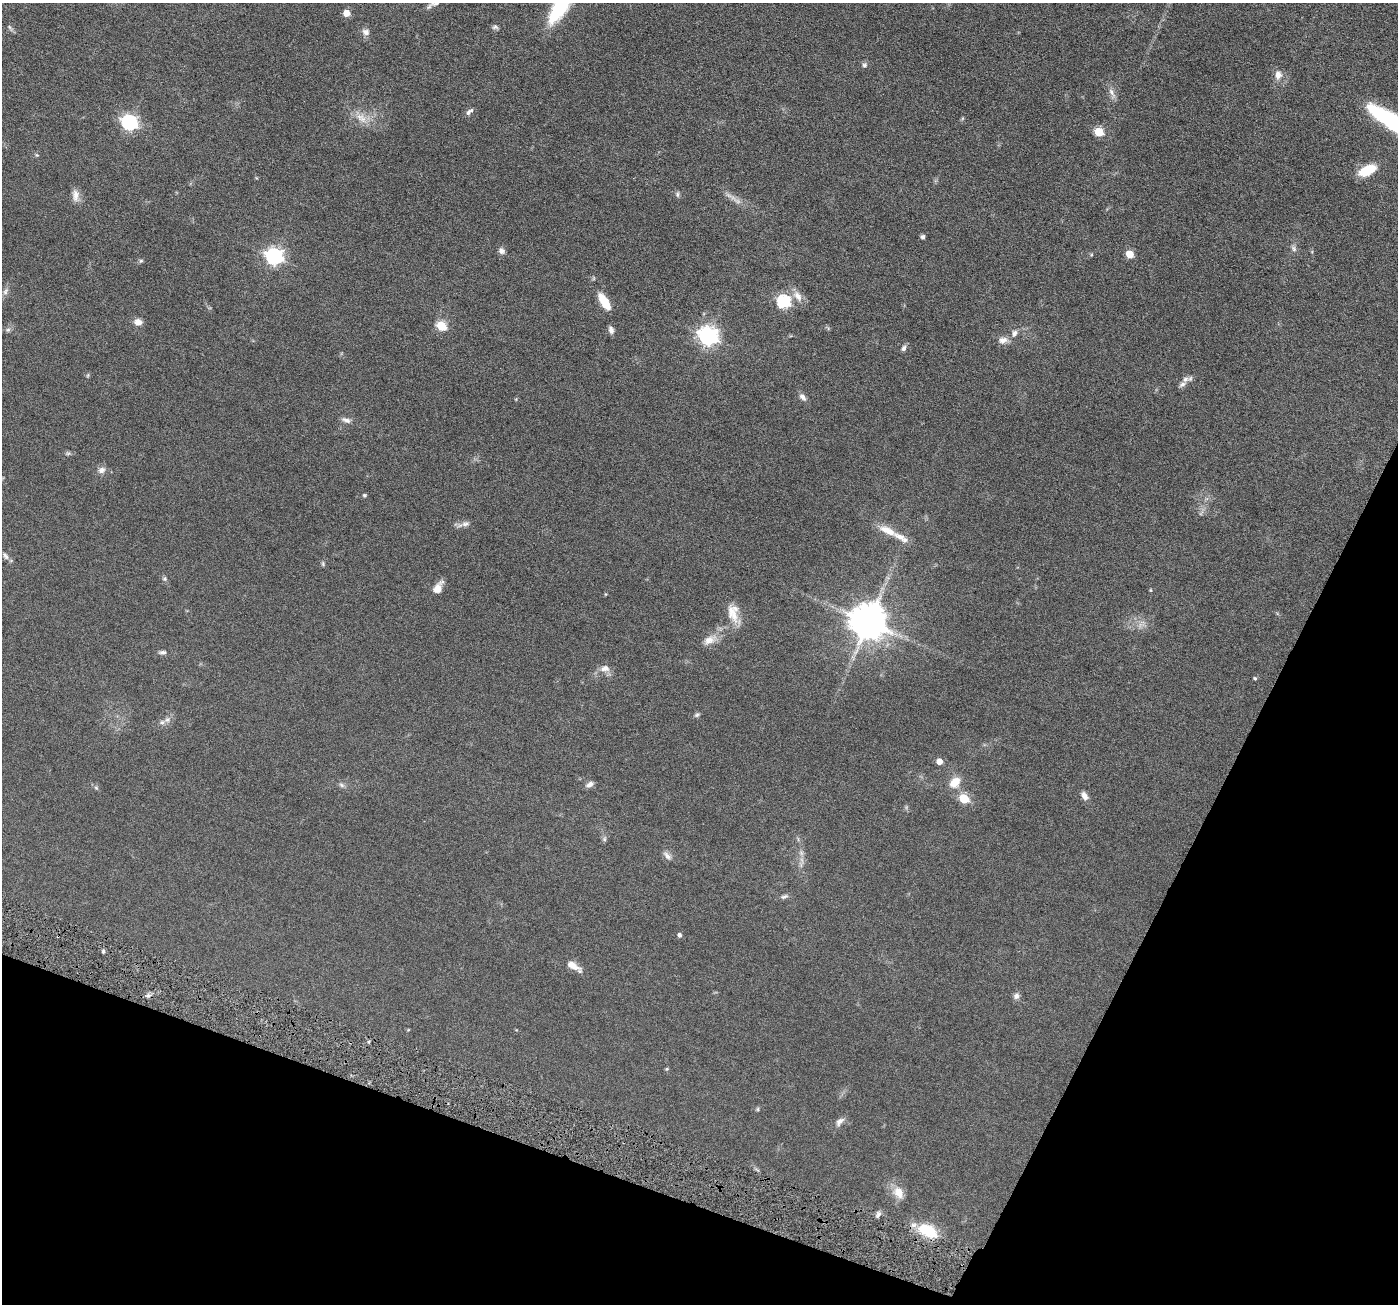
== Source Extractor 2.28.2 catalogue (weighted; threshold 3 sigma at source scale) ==
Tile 15 of 4 x 4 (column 3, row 4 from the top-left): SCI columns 2795-4190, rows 279-1580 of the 5590 x 5630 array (HDU 1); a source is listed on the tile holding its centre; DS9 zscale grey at full resolution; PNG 1400 x 1306 px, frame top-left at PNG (2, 3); no overlay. Shown black and unused: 20% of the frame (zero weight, under 4 of 8 exposures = <1% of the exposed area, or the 3 px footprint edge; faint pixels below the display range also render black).
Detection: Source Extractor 2.28.2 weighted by HDU 2 'WHT'; one run over the whole footprint, this tile lists its part. Background 0.0679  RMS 0.0049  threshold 0.02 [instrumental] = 3 sigma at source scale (4.09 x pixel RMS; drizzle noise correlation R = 1.36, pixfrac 0.8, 0.05/0.05 arcsec/px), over >= 5 px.
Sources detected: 90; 4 too faint to see at this stretch — not listed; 4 inside a brighter listed object's ellipse — not listed separately; the other 82 listed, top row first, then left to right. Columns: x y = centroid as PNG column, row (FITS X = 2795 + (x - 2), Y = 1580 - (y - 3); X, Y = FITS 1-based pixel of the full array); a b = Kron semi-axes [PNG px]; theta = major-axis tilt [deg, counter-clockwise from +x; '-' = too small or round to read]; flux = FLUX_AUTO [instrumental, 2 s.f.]
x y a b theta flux
436 3 17 7 20 2.5
560 7 42 14 55 30
346 13 5 5 - 5.7
495 27 8 6 1 0.98
10 28 11 4 -54 0.94
366 32 10 8 -14 2
864 65 8 7 - 1.1
1278 75 14 10 90 3.2
1112 93 18 6 -63 2.4
469 111 12 5 40 1.4
361 118 20 10 -39 5.5
129 122 7 6 - 110
1393 122 49 12 -33 58
1099 132 5 5 - 19
37 155 5 5 - 0.55
1367 170 18 9 25 12
677 194 8 5 -89 0.97
75 195 16 9 -88 3.1
923 237 4 4 - 1.3
1294 248 10 6 -60 1.4
501 251 9 7 -37 1.6
1130 254 5 5 - 11
1091 255 5 3 - 0.41
274 256 7 7 - 140
141 261 6 5 - 0.66
5 291 11 6 65 1.6
798 296 17 9 -55 4.1
604 301 20 8 -59 8.8
784 302 6 6 - 66
138 322 10 8 -11 2.8
441 326 6 5 - 23
8 330 7 5 21 0.94
611 330 10 6 -73 1.7
1014 333 10 7 56 2
708 336 8 7 - 200
1003 340 14 9 5 2.8
904 348 7 6 - 1.4
88 375 6 4 71 0.51
1185 379 10 7 22 2
803 397 11 6 -48 1.9
346 420 13 6 -22 1.9
68 453 7 5 -27 0.77
102 470 10 8 28 2.1
364 495 5 4 - 0.61
465 524 12 7 8 2.1
888 531 30 9 -27 6.9
5 556 12 6 -58 1.6
323 564 8 4 -89 0.61
165 579 6 6 - 0.81
438 588 15 8 59 4.1
1151 590 5 3 - 0.36
605 594 5 3 - 0.33
732 613 31 11 -64 6.9
869 622 11 10 - 1200
709 640 19 10 26 4.8
162 652 10 5 1 1.3
605 668 14 9 6 3.2
1255 678 4 4 - 0.52
697 715 8 5 36 0.87
167 720 9 7 43 1.7
939 762 5 5 - 4.9
955 782 14 10 49 6.1
590 784 10 6 30 1.9
341 785 8 5 -28 1.1
96 787 6 5 - 0.73
1084 796 10 7 -60 2.4
964 799 6 5 - 19
604 839 7 6 - 0.95
667 856 13 7 -45 2
801 865 9 4 -71 1.1
784 897 11 5 20 1.2
679 935 5 4 - 1.2
103 951 5 4 - 0.63
573 966 19 7 -34 4.7
148 995 6 5 - 1.1
1016 996 9 8 - 1.8
667 1069 5 4 - 0.46
758 1109 6 4 -90 0.55
839 1122 14 7 46 2.2
898 1193 18 13 -58 5.5
878 1214 9 7 69 1.4
927 1230 21 11 -24 18
Isophote crosses this tile's border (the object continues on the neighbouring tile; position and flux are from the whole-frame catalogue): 3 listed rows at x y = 436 3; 560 7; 1393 122